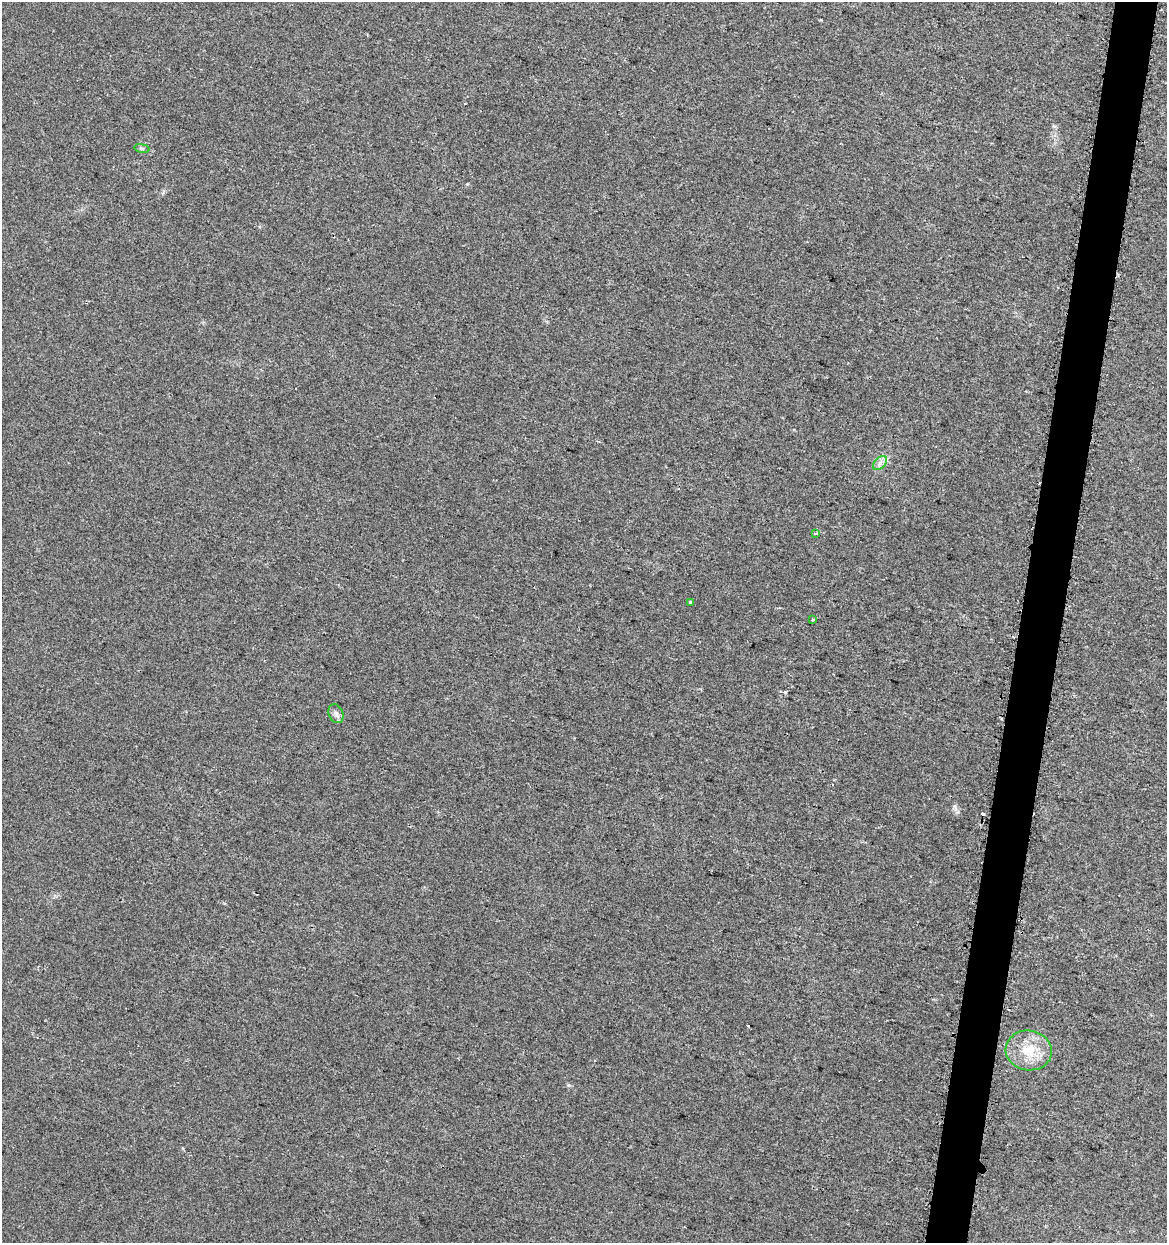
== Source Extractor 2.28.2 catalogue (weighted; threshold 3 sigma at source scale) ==
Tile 10 of 4 x 4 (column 2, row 3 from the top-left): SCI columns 1462-2626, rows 1251-2491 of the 5195 x 5001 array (HDU 1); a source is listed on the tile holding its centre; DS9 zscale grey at full resolution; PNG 1169 x 1245 px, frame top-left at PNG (2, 2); each listed source drawn as its Kron ellipse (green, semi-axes under 4 px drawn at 4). Shown black and unused: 4% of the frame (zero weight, under 2 of 3 exposures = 2% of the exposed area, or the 3 px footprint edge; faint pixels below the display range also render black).
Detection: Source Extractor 2.28.2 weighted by HDU 2 'WHT'; one run over the whole footprint, this tile lists its part. Background 0.0194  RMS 0.0063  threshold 0.0285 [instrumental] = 3 sigma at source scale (4.5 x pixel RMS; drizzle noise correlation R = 1.50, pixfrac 1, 0.0396/0.0396 arcsec/px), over >= 5 px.
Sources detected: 10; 3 cosmic-ray / hot-pixel residue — neither listed nor drawn; the other 7 listed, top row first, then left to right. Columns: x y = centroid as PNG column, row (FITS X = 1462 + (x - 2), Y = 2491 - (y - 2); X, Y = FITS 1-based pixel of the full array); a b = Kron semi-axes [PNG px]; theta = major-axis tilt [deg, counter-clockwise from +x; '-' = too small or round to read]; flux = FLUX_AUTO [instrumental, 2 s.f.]
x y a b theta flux
142 148 8 4 -8 1.1
880 463 8 5 45 2.3
815 534 4 3 - 0.73
690 603 3 3 - 1.6
813 620 3 2 - 0.88
336 714 10 7 -68 2.3
1029 1050 23 20 -9 18